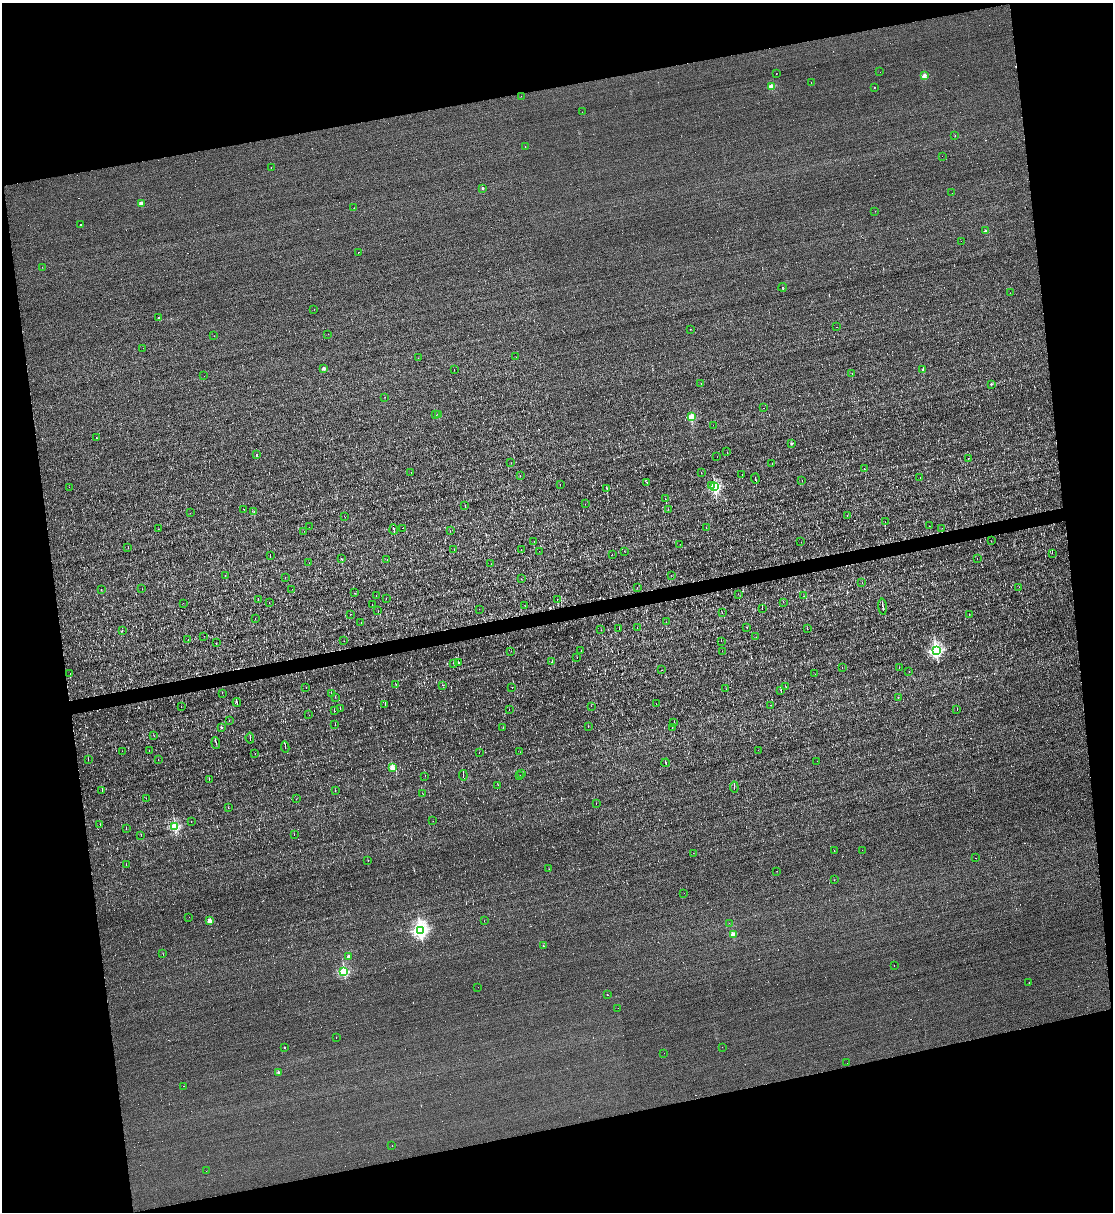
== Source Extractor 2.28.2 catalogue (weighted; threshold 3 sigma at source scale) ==
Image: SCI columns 132-4574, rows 1-4839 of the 4820 x 4839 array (HDU 1 of 3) = the unmasked area's bounding box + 8 px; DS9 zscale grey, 4 x 4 block average (1 PNG px = mean of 4 x 4 image px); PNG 1115 x 1214 px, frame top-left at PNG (2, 3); each listed source drawn as its Kron ellipse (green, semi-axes under 4 px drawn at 4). Shown black and unused: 24% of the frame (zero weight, under 3 of 4 exposures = <1% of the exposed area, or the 3 px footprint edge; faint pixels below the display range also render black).
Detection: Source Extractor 2.28.2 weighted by HDU 2 'WHT'. Background 0.00107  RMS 0.037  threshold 0.167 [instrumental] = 3 sigma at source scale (4.5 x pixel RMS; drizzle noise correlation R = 1.50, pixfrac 1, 0.05/0.05 arcsec/px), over >= 5 px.
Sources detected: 352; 1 too faint to see at this stretch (4 x 4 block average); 86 cosmic-ray / hot-pixel residue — neither listed nor drawn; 3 coinciding with a brighter row at this scale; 1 inside a brighter listed object's ellipse — not listed separately; the other 261 listed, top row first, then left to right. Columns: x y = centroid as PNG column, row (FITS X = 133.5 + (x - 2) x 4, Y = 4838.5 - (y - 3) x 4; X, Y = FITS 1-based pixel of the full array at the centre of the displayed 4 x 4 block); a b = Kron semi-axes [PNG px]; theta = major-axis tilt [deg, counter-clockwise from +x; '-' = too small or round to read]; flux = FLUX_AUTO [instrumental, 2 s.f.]
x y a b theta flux
880 72 2 2 - 12
776 74 2 2 - 4
924 76 2 2 - 460
811 82 2 2 - 9.7
772 86 2 2 - 750
874 87 2 2 - 14
521 96 2 2 - 27
582 112 2 2 - 2.8
955 136 2 2 - 11
525 146 2 2 - 18
942 156 2 2 - 5.1
271 167 2 2 - 20
482 188 2 2 - 63
952 193 2 2 - 12
141 203 2 2 - 390
354 208 2 2 - 6.1
875 211 2 2 - 4.1
80 225 2 2 - 46
986 231 2 2 - 200
961 241 2 2 - 6.2
358 252 2 2 - 29
42 267 2 2 - 3.3
782 287 4 2 - 13
1010 293 2 2 - 2.5
314 309 2 2 - 5.8
159 318 2 2 - 100
837 327 2 2 - 17
690 329 2 2 - 5.9
328 334 2 2 - 11
214 336 2 2 - 24
143 348 2 2 - 6.9
516 357 2 2 - 6
418 358 2 2 - 4.5
324 368 2 2 - 210
454 369 2 2 - 4
923 369 2 2 - 100
852 374 2 2 - 6.8
204 376 2 2 - 5.2
701 383 2 2 - 22
991 384 2 2 - 33
385 397 2 2 - 17
763 408 2 2 - 8.2
439 414 2 2 - 330
436 415 2 2 - 7.1
691 417 2 2 - 1200
713 425 2 2 - 4.6
96 437 2 2 - 14
791 443 2 2 - 110
727 452 2 2 - 6.7
256 455 2 2 - 39
717 457 2 2 - 11
968 458 2 2 - 5.1
511 463 2 2 - 3
772 463 2 2 - 8.6
864 468 3 2 - 8.3
411 472 2 2 - 3.3
701 473 2 2 - 4.3
742 474 2 2 - 3.3
520 476 2 2 - 3.1
755 478 5 2 - 30
920 478 2 2 - 3.7
802 480 2 2 - 8.3
647 482 3 2 - 10
560 484 2 2 - 3.2
711 486 2 2 - 15
715 486 2 2 - 3500
69 487 2 2 - 7.4
607 488 3 2 - 16
666 499 3 2 - 8
585 504 2 2 - 2.9
465 505 3 2 - 12
244 509 2 2 - 4.2
668 509 2 2 - 5.6
254 512 3 2 - 12
190 513 2 2 - 4.4
344 516 2 2 - 10
847 516 2 2 - 6.4
885 522 2 2 - 3.4
929 526 2 2 - 6.1
309 527 2 2 - 4.6
706 527 2 2 - 5.6
402 528 2 2 - 42
942 528 2 2 - 3.5
158 529 2 2 - 4.1
394 529 5 2 - 16
304 531 2 2 - 3
450 531 2 2 - 3.3
534 541 2 2 - 6.3
991 541 2 2 - 12
801 542 2 2 - 3.2
680 544 2 2 - 2.6
128 548 2 2 - 17
454 549 2 2 - 4.4
521 549 2 2 - 13
539 551 2 2 - 2.6
624 551 2 2 - 4.1
1052 553 2 2 - 7.8
612 554 2 2 - 3.6
270 556 2 2 - 5.7
341 559 3 2 - 17
387 559 2 2 - 3.4
977 559 2 2 - 3.2
309 563 2 2 - 15
491 564 2 2 - 3.6
225 575 2 2 - 8
671 575 2 2 - 5.1
285 577 2 2 - 3.5
521 579 2 2 - 4.1
862 583 2 2 - 2.8
637 587 2 2 - 2.7
1019 587 2 2 - 18
101 589 2 2 - 6.7
142 589 2 2 - 3.8
292 589 2 2 - 2.9
354 593 2 2 - 6.2
738 594 2 2 - 4.1
376 595 2 2 - 3.9
804 596 2 2 - 4.7
386 598 2 2 - 5.3
258 600 3 2 - 12
557 600 4 2 - 21
269 602 2 2 - 8.7
783 602 2 2 - 4.1
183 603 2 2 - 6.3
372 605 3 2 - 7.9
525 606 2 2 - 6.8
883 607 8 2 -84 33
762 608 2 2 - 7.7
479 609 2 2 - 2.9
378 611 2 2 - 5.7
722 612 2 2 - 4.9
350 614 2 2 - 18
969 614 2 2 - 5.4
255 619 2 2 - 3.8
666 622 2 2 - 3.6
361 623 2 2 - 5.1
637 628 2 2 - 6.4
747 628 2 2 - 110
807 628 2 2 - 6.4
619 629 2 2 - 3.7
601 630 2 2 - 3.8
122 631 2 2 - 7.7
204 636 2 2 - 3.1
756 637 2 2 - 3.4
188 639 2 2 - 6.5
344 641 2 2 - 5.9
721 641 2 2 - 3.5
216 643 2 2 - 7.2
511 651 2 2 - 3.3
581 651 2 2 - 3.7
722 651 2 2 - 4
936 651 3 2 - 5500
577 658 2 2 - 3.5
552 662 2 2 - 4.6
454 663 2 2 - 7.2
458 663 2 2 - 10
899 667 2 2 - 5.9
842 668 2 2 - 3.7
662 670 2 2 - 3.2
909 672 2 2 - 5.1
70 673 2 2 - 3.9
815 674 2 2 - 12
396 684 2 2 - 5.5
443 685 2 2 - 4.7
306 687 2 2 - 17
786 687 3 2 - 10
512 688 2 2 - 5.9
726 689 2 2 - 5.1
781 691 4 2 - 15
222 693 2 2 - 3.1
331 693 2 2 - 4.6
335 697 2 2 - 3.6
898 697 2 2 - 11
237 702 4 2 - 23
385 704 4 2 - 18
656 704 2 2 - 4.4
770 705 2 2 - 6.1
591 706 2 2 - 2.8
181 707 2 2 - 4.4
340 709 3 2 - 9.1
509 709 2 2 - 3.5
957 709 2 2 - 6.4
334 711 2 2 - 4.7
309 715 2 2 - 7.7
229 721 2 2 - 4.1
674 722 2 2 - 8
335 725 2 2 - 7.1
588 726 2 2 - 5.4
503 727 2 2 - 4
222 728 2 2 - 91
672 728 2 2 - 14
154 736 2 2 - 4.6
250 738 5 2 - 22
216 743 6 2 -82 24
285 747 6 2 -83 24
758 750 2 2 - 2.9
122 751 2 2 - 3.3
149 751 2 2 - 3.7
520 752 2 2 - 3.8
479 753 2 2 - 3.4
255 754 2 2 - 5.1
88 760 2 2 - 7.8
158 760 2 2 - 3.2
817 761 2 2 - 2.9
666 763 4 2 - 14
392 768 2 2 - 680
522 773 2 2 - 4.5
463 775 5 2 - 22
425 776 2 2 - 3.9
520 776 2 2 - 3.3
209 780 4 2 - 12
498 785 2 2 - 3.9
734 787 5 2 - 23
102 790 2 2 - 6.7
335 791 2 2 - 5.6
422 793 2 2 - 3.1
146 798 2 2 - 2.9
297 799 2 2 - 3.3
596 804 2 2 - 3.7
228 807 2 2 - 4.4
433 821 2 2 - 4.9
191 822 2 2 - 5.6
100 825 2 2 - 7.1
175 827 2 2 - 2700
126 828 2 2 - 5
141 835 2 2 - 6
294 835 2 2 - 6.4
862 850 2 2 - 3
834 851 2 2 - 5.2
693 853 2 2 - 3.4
976 858 2 2 - 12
368 861 2 2 - 9.4
126 865 2 2 - 5.3
549 869 2 2 - 8
777 871 2 2 - 10
834 880 2 2 - 4.6
684 893 2 2 - 8.2
189 917 2 2 - 4
209 921 2 2 - 480
484 921 2 2 - 3.1
729 923 2 2 - 2.1
420 930 3 2 - 7900
733 934 2 2 - 510
543 946 2 2 - 25
163 954 2 2 - 4.2
348 956 2 2 - 240
894 965 2 2 - 2.9
344 972 2 2 - 2300
1029 983 2 2 - 5.6
478 987 2 2 - 2.8
607 995 2 2 - 18
618 1008 2 2 - 1.9
336 1038 2 2 - 55
722 1047 2 2 - 3.8
284 1048 2 2 - 28
664 1053 2 2 - 13
847 1063 2 2 - 10
278 1072 2 2 - 84
184 1086 2 2 - 6
392 1146 2 2 - 6.2
206 1171 2 2 - 5.6
Diffuse or blended objects may show on this block-average render without a row.